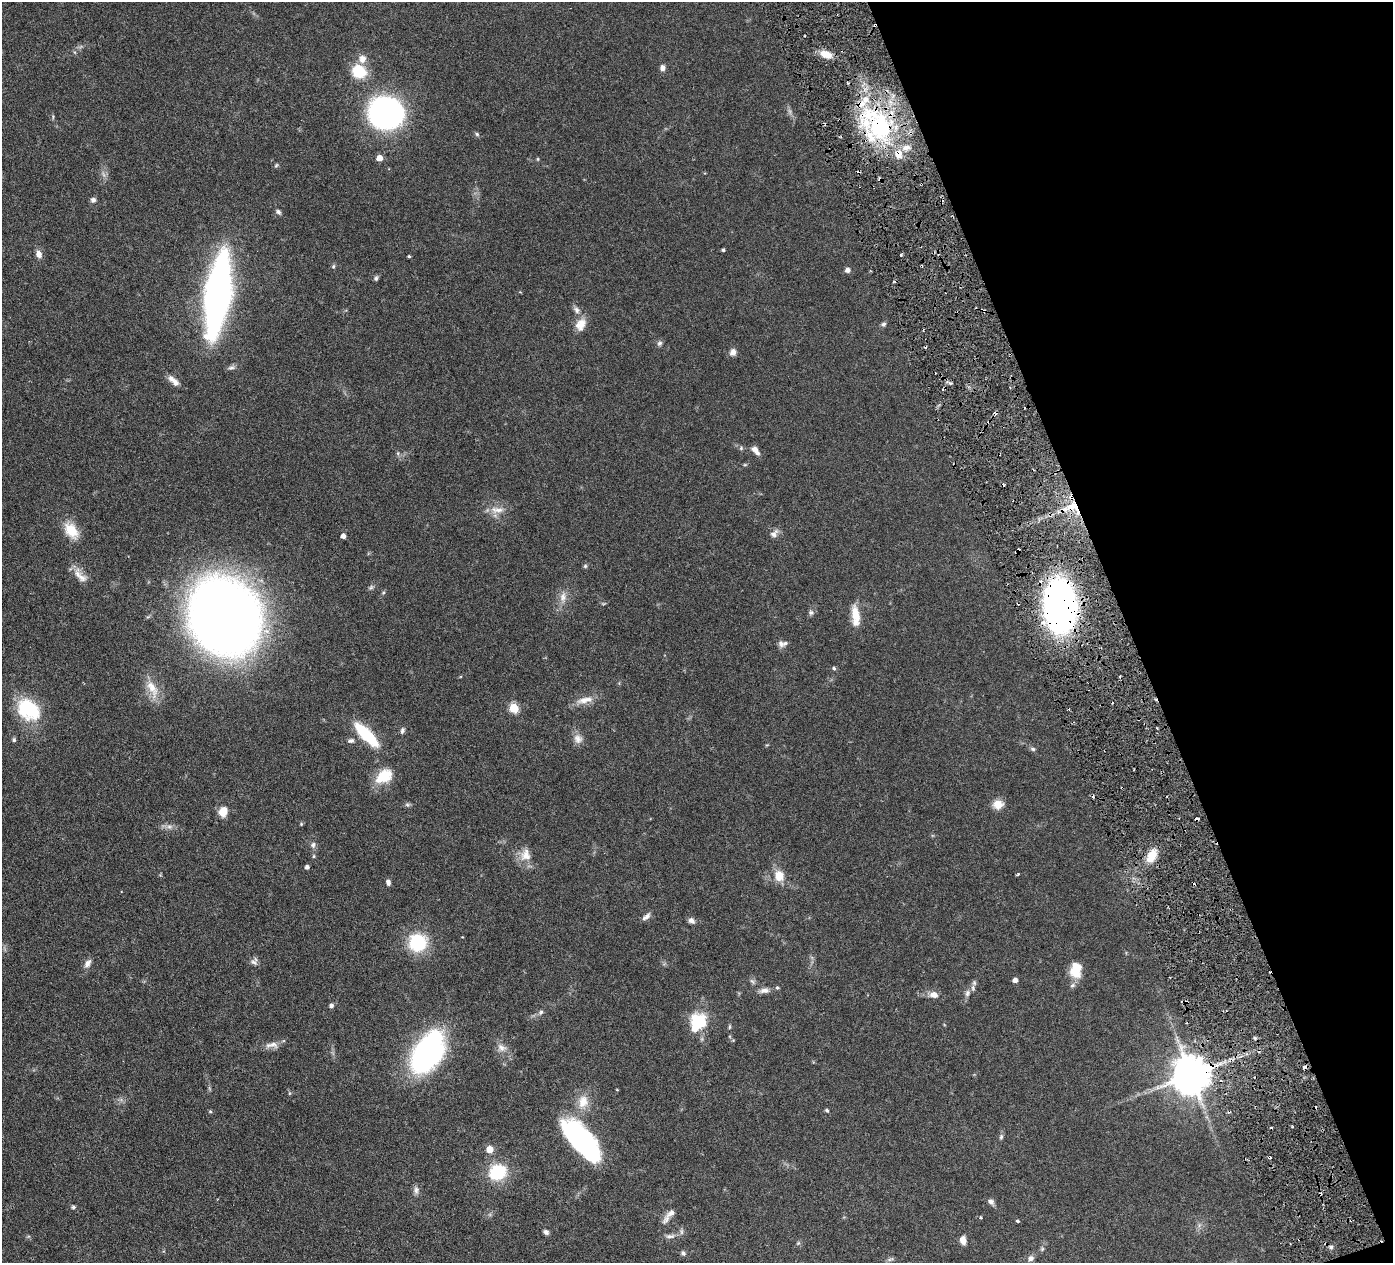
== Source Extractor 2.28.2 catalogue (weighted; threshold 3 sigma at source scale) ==
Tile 12 of 4 x 4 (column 4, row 3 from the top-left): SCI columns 4181-5571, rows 1565-2825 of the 5578 x 5520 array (HDU 1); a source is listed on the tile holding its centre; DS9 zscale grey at full resolution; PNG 1395 x 1265 px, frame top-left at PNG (2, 2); no overlay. Shown black and unused: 19% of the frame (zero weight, under 3 of 6 exposures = <1% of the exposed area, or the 3 px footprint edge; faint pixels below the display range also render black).
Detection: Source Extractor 2.28.2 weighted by HDU 2 'WHT'; one run over the whole footprint, this tile lists its part. Background 0.0851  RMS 0.0036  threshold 0.0146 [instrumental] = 3 sigma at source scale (4.09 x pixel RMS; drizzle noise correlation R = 1.36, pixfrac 0.8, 0.05/0.05 arcsec/px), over >= 5 px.
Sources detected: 146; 2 too faint to see at this stretch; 1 inside a brighter object's white glare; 17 cosmic-ray / hot-pixel residue — not listed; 12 inside a brighter listed object's ellipse — not listed separately; the other 114 listed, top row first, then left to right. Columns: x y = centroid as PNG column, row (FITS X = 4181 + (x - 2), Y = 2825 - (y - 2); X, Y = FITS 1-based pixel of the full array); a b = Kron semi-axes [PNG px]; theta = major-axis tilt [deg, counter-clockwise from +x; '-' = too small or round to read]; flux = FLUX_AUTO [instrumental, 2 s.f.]
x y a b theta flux
826 54 14 8 -19 4.5
362 59 11 9 73 2.3
662 68 6 6 - 1.4
359 71 14 12 -29 10
386 113 27 24 -5 100
880 126 50 33 -76 49
477 134 6 5 - 0.55
379 158 5 5 - 3.8
538 159 5 4 - 0.32
276 165 6 5 - 0.48
93 200 6 6 - 1.1
278 212 8 6 -40 0.82
723 250 3 3 - 0.5
39 254 9 7 -67 2.1
901 255 3 3 - 0.44
409 256 4 3 - 0.37
333 266 6 5 - 0.51
847 270 5 5 - 1.5
376 278 7 5 71 0.64
218 294 47 13 82 280
576 310 10 7 -57 1.4
581 324 17 12 62 3.8
883 324 7 5 18 0.69
659 343 7 7 - 0.83
733 352 9 8 - 1.6
231 368 11 6 22 0.98
171 379 10 7 -47 1.7
741 448 6 5 - 0.52
755 450 13 6 -51 1.8
398 453 6 4 73 0.46
745 465 6 4 0 0.37
1071 507 32 16 8 12
497 510 21 9 0 3.3
71 530 22 14 -53 6.7
774 534 13 8 48 1.6
343 536 4 4 - 1.8
1018 550 4 3 - 0.63
585 566 5 5 - 0.51
81 577 16 11 -38 3.2
371 587 7 5 45 0.66
563 597 14 9 80 2.7
1060 606 34 21 -84 180
811 612 7 7 - 0.85
855 615 23 9 -85 6
225 616 49 42 -65 470
781 644 10 7 -76 1.3
834 668 5 5 - 0.51
152 688 30 12 -63 5.8
584 700 25 8 11 3.5
514 708 5 5 - 17
28 709 28 20 -39 19
402 730 8 5 73 0.83
366 734 31 10 -45 17
578 739 13 12 - 2.3
14 740 5 5 - 0.61
351 741 9 6 10 0.99
1033 749 7 5 -16 0.66
384 776 20 13 34 9
998 804 11 10 - 3.9
407 805 8 6 -2 0.66
223 812 10 9 - 4.3
301 824 5 4 - 0.38
169 827 9 7 -17 1.4
313 845 8 6 85 1
526 855 17 14 85 4.2
314 856 5 4 - 0.4
1151 856 16 10 64 5.8
307 867 4 4 - 1.1
1018 874 3 3 - 0.43
779 876 15 13 -79 4.7
388 882 7 5 -76 1.1
646 917 13 6 41 1.3
691 921 8 6 -38 1.2
418 942 20 20 - 16
254 962 11 7 -26 1.2
87 963 12 7 57 1.7
1076 970 18 13 88 6.6
1015 980 4 4 - 1.8
752 981 9 5 -45 0.76
764 990 14 7 6 1.7
967 993 10 7 72 1.2
934 995 9 7 -8 2.3
331 1006 6 5 - 0.85
541 1012 7 5 61 0.69
699 1022 19 17 -33 13
729 1027 6 4 89 0.42
272 1045 20 8 4 2.4
501 1048 14 10 -27 2.3
427 1052 43 25 58 69
1191 1075 11 10 - 1100
583 1102 19 14 77 5.4
827 1110 5 4 - 0.53
210 1111 5 4 - 0.39
1001 1137 8 5 79 0.7
582 1143 41 20 -41 50
490 1149 5 5 - 5.3
497 1172 14 11 29 19
416 1190 11 7 -89 1.2
1320 1194 4 3 - 0.78
991 1202 9 6 -39 1.2
73 1207 5 5 - 0.75
669 1215 21 6 50 2.5
981 1217 3 3 - 0.49
1017 1221 3 3 - 0.69
546 1232 6 5 - 0.91
681 1232 9 4 -90 0.73
670 1236 14 6 6 1.4
963 1240 9 6 -78 2.3
798 1243 7 4 44 0.47
1331 1247 6 5 - 0.71
1042 1249 6 4 47 0.51
683 1253 7 5 -42 0.78
1031 1258 9 7 60 1.3
890 1259 12 3 21 0.61
Overlapping masked pixels (flux is a lower limit): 6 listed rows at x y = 880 126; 1071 507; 1018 550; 1060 606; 1191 1075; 1320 1194